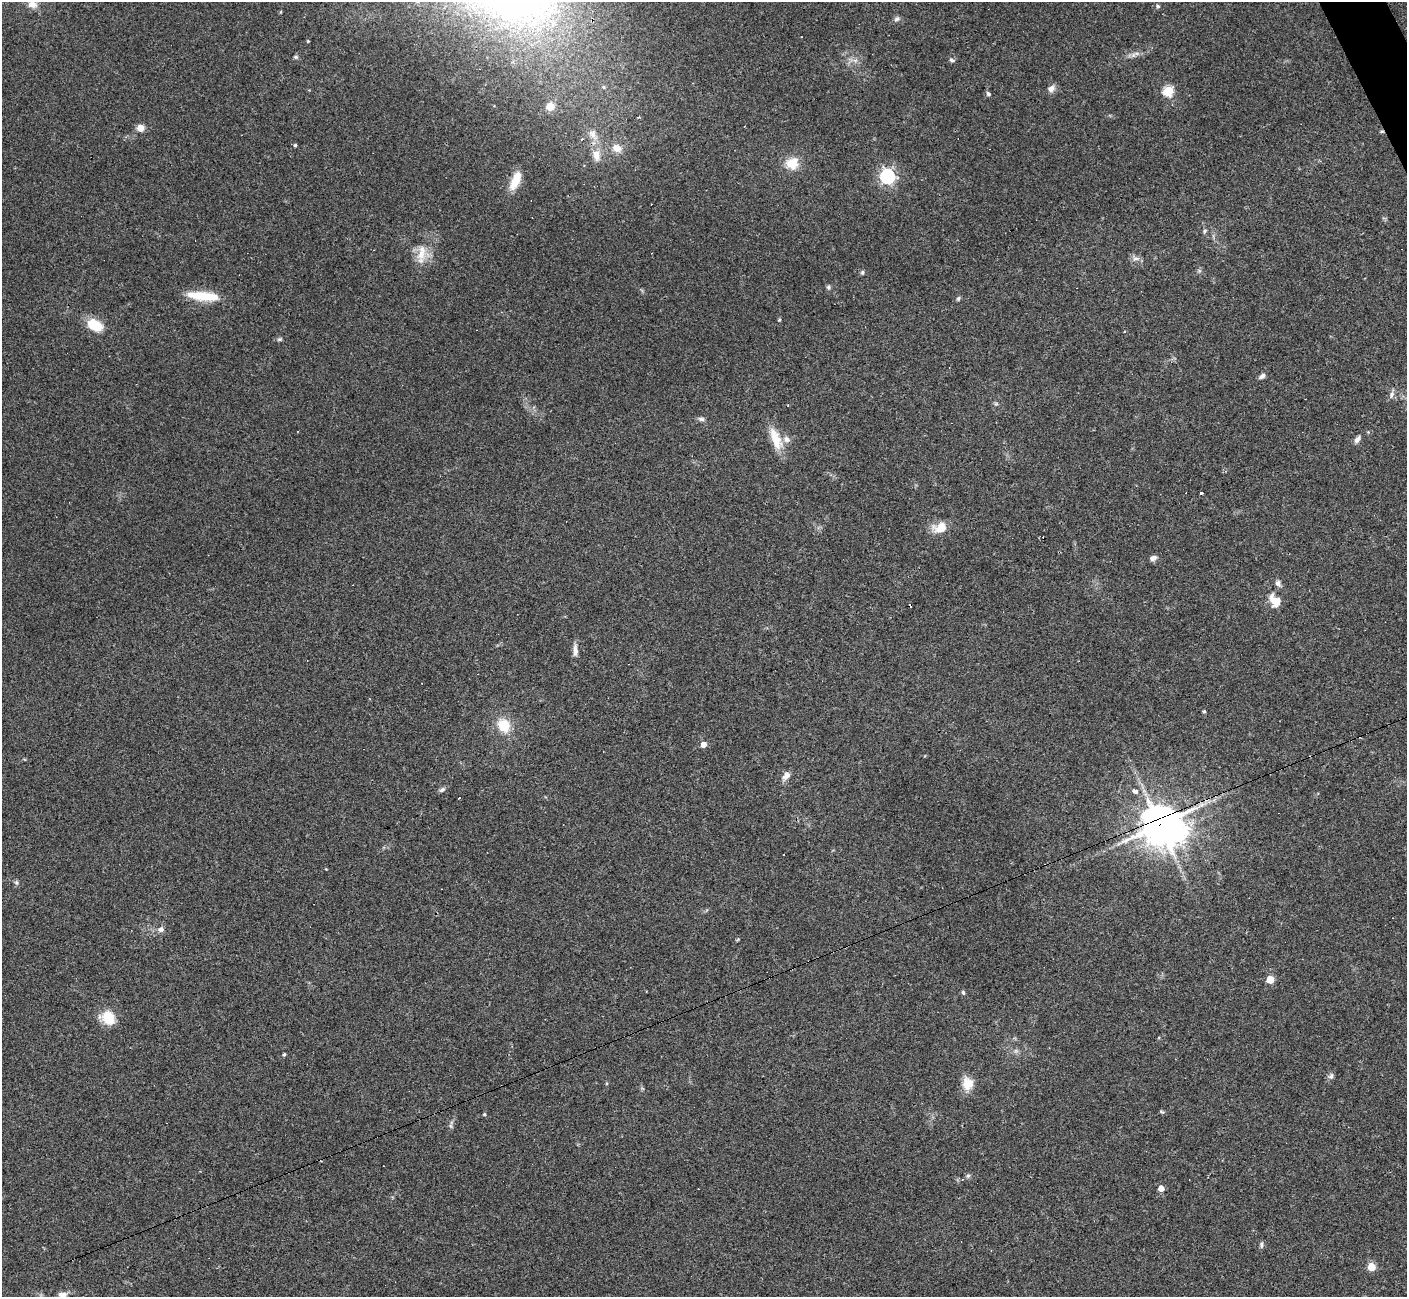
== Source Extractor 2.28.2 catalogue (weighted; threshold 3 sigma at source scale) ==
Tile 10 of 4 x 4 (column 2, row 3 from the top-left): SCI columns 1407-2811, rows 1576-2870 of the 5622 x 5608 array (HDU 1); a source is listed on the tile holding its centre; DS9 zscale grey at full resolution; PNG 1409 x 1299 px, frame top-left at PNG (2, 2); no overlay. Shown black and unused: <1% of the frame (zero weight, under 3 of 4 exposures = <1% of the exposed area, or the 3 px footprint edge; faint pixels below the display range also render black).
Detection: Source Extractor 2.28.2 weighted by HDU 2 'WHT'; one run over the whole footprint, this tile lists its part. Background 0.0991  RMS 0.006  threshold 0.0269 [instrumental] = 3 sigma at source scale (4.5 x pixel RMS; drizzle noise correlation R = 1.50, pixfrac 1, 0.05/0.05 arcsec/px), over >= 5 px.
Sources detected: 77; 1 too faint to see at this stretch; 1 inside a brighter object's white glare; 9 cosmic-ray / hot-pixel residue — not listed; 1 inside a brighter listed object's ellipse — not listed separately; the other 65 listed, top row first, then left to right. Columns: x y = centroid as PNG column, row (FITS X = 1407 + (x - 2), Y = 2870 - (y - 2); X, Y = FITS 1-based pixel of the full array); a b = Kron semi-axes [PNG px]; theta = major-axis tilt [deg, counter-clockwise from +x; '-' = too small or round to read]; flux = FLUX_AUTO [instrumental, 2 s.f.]
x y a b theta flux
32 4 10 7 -12 5.2
1158 6 6 4 -24 0.94
897 19 8 6 33 1.6
308 41 4 3 - 0.59
1137 53 9 4 -8 1.9
296 57 7 5 -13 1
951 60 7 5 -40 1.2
1051 89 10 8 29 3
1168 91 5 5 - 46
988 94 6 5 - 1.3
550 106 7 7 - 7.8
140 128 8 7 - 4.3
592 133 12 7 22 3.5
582 139 3 3 - 1.1
295 145 4 3 - 0.96
617 148 13 10 -24 6.6
597 155 17 11 -79 7.4
792 163 14 13 - 11
887 176 6 6 - 150
515 180 25 10 66 9.8
1205 231 6 4 60 0.95
421 253 27 12 82 11
1136 259 12 5 13 2.1
862 272 6 4 69 0.91
828 287 6 6 - 1.2
203 296 40 10 -6 18
958 298 6 5 - 0.94
779 320 5 4 - 0.61
94 325 12 8 -26 24
279 339 7 5 20 1.1
1262 376 8 5 36 2.1
1391 394 10 6 67 2.2
701 419 8 5 -2 1.8
776 439 32 12 -68 12
1357 439 11 6 51 2.4
1201 493 4 3 - 1.5
940 528 18 13 17 9.6
1153 558 10 6 19 2.4
1278 583 9 7 -59 2.2
1275 601 18 12 -57 8.1
575 650 18 6 -89 3.7
1204 711 4 4 - 0.82
504 725 16 13 -59 14
703 744 5 5 - 4.8
786 776 13 8 54 3.3
442 790 8 5 33 1.6
1134 791 4 4 - 4.7
1160 825 13 12 - 1400
326 869 4 3 - 0.46
16 882 7 5 -89 1.2
161 929 7 6 - 2.4
1270 980 5 5 - 18
963 992 6 4 -73 1
108 1018 14 12 -30 15
284 1054 5 4 - 0.77
1331 1076 8 6 58 1.7
967 1083 17 13 -89 8.2
1162 1112 7 4 -23 0.88
484 1114 4 4 - 0.81
451 1126 6 4 -71 1
968 1176 6 5 - 1.2
1161 1188 4 4 - 6.3
1261 1245 9 5 85 1.4
1371 1267 5 5 - 22
62 1295 11 9 -16 3.5
Overlapping masked pixels (flux is a lower limit): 1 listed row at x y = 1160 825
Isophote crosses this tile's border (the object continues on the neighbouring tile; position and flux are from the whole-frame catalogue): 1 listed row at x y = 62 1295